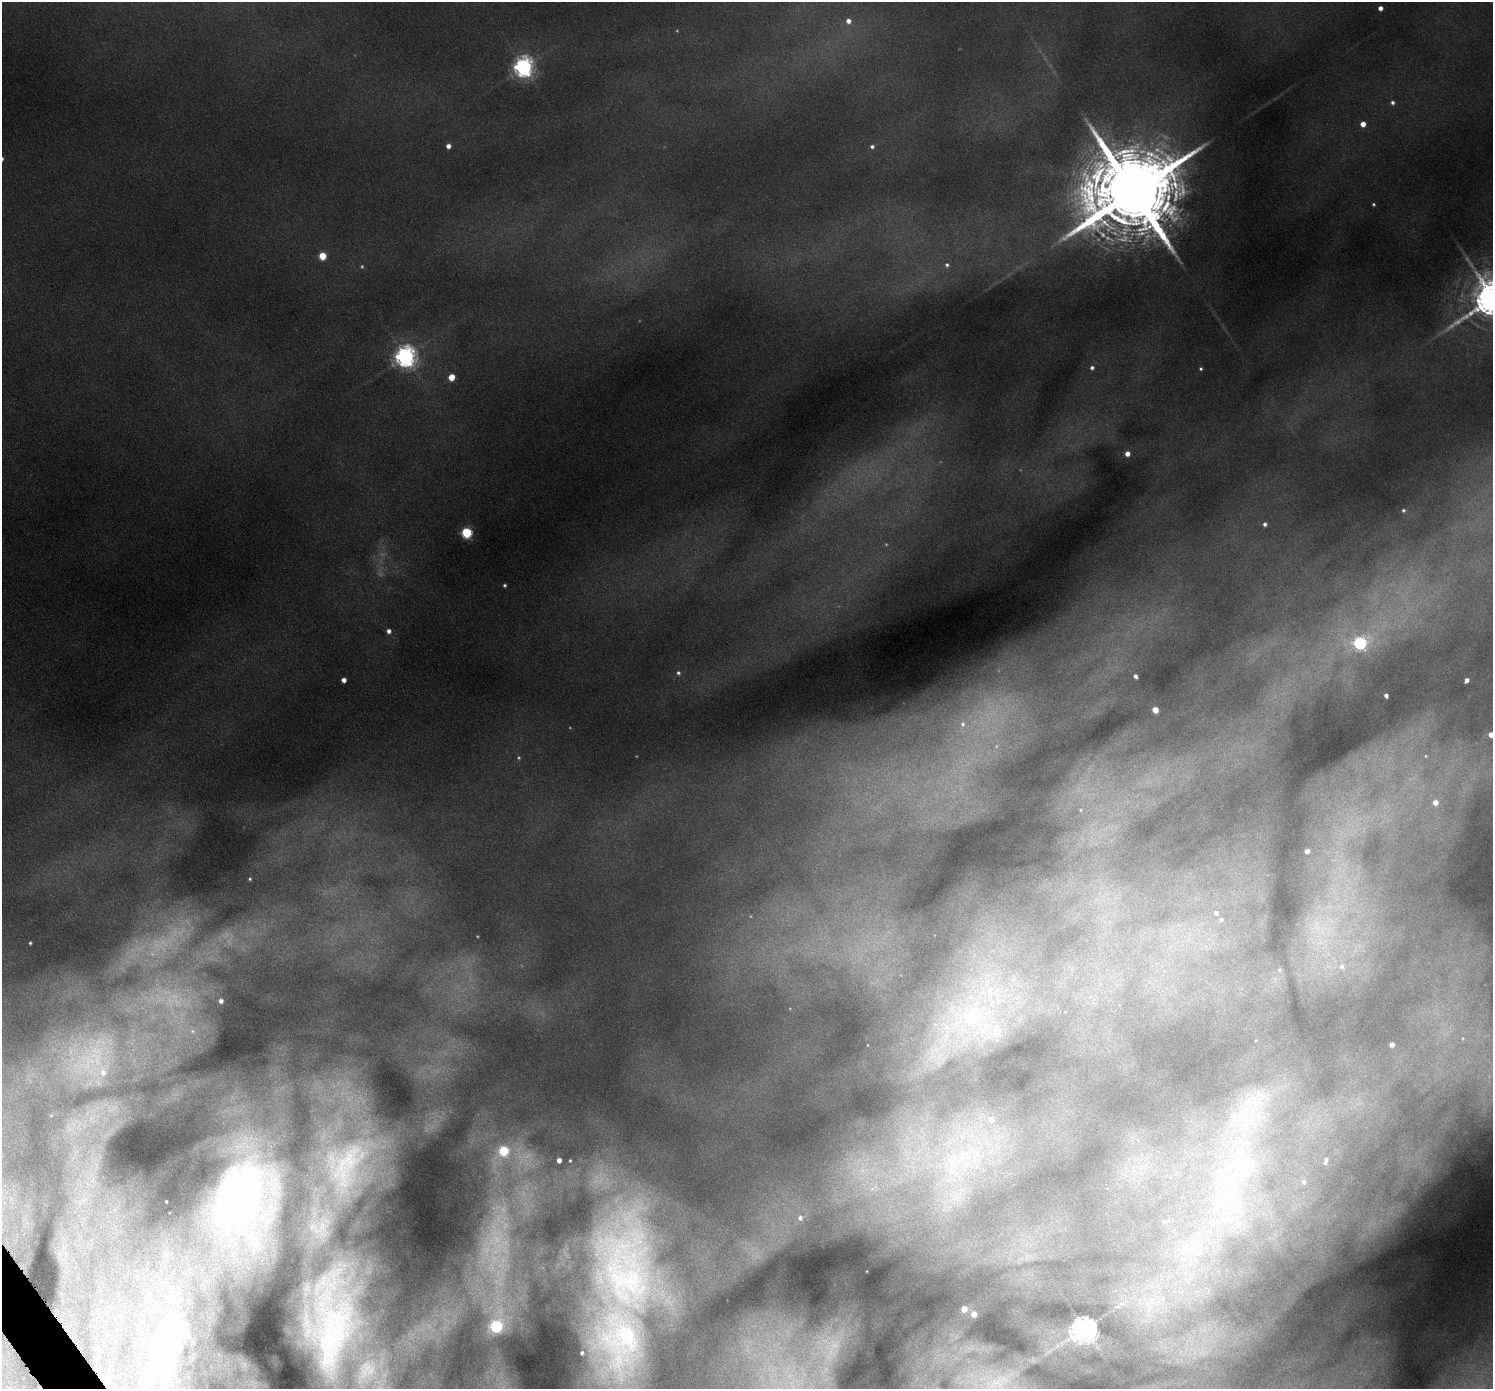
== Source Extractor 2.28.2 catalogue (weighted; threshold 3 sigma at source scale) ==
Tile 7 of 4 x 4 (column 3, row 2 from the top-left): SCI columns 2988-4478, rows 2935-4321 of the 5973 x 6009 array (HDU 1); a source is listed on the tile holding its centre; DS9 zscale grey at full resolution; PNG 1495 x 1391 px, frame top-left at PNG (2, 2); no overlay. Shown black and unused: <1% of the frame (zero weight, under 4 of 8 exposures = <1% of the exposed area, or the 3 px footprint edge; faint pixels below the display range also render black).
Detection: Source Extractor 2.28.2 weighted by HDU 2 'WHT'; one run over the whole footprint, this tile lists its part. Background 0.141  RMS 0.0091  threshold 0.037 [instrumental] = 3 sigma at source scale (4.09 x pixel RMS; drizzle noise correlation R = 1.36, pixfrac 0.8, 0.05/0.05 arcsec/px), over >= 5 px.
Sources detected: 64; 2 too faint to see at this stretch — not listed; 3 inside a brighter listed object's ellipse — not listed separately; the other 59 listed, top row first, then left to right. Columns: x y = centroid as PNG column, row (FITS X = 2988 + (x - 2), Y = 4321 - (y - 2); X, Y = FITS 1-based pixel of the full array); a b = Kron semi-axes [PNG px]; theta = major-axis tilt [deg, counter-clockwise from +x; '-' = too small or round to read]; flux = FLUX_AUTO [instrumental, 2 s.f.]
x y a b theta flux
1380 8 4 4 - 2.9
848 21 5 5 - 3.2
523 67 7 6 - 310
1392 102 5 5 - 1.7
1363 124 5 4 - 5.3
448 146 4 4 - 3.1
872 146 5 4 - 1.4
1134 191 40 18 30 14000
1374 204 4 3 - 0.76
322 256 5 5 - 15
947 265 6 5 - 1.5
405 356 7 7 - 380
1092 368 5 4 - 1.5
1201 369 4 3 - 0.85
451 377 5 4 - 10
1127 454 4 4 - 3.9
1403 510 5 4 - 1.1
1265 524 4 4 - 1.7
467 533 5 5 - 53
504 585 4 4 - 0.99
389 631 5 5 - 2.5
1360 643 6 6 - 93
678 673 5 5 - 1.2
1135 676 4 3 - 1.9
344 680 4 4 - 3.2
1467 680 4 4 - 2.5
1386 695 4 3 - 1.8
1155 710 5 4 - 8.7
963 724 7 5 22 1.9
1491 735 4 4 - 6.4
1435 802 6 6 - 5.1
1080 810 7 5 -23 1.5
1307 851 4 4 - 3.6
250 879 4 3 - 0.67
1216 913 5 5 - 1.7
1221 919 6 5 - 1.4
30 943 3 3 - 0.76
1341 966 7 7 - 2.7
971 997 9 6 -20 4.1
221 1001 4 4 - 2.2
970 1016 24 16 -14 29
1392 1045 4 4 - 3.6
103 1072 11 10 - 7.3
991 1119 7 6 - 4.1
504 1151 6 5 - 37
1326 1159 7 6 - 1.7
559 1160 4 4 - 3.3
347 1165 94 40 60 140
1304 1182 6 6 - 2.1
245 1189 65 46 47 190
800 1218 7 6 - 2.2
626 1269 126 75 -84 310
964 1309 4 4 - 6.9
974 1314 4 4 - 6
333 1322 84 32 88 200
496 1326 6 6 - 60
1084 1328 7 7 - 640
172 1340 53 34 86 69
996 1383 27 15 12 29
Isophote crosses this tile's border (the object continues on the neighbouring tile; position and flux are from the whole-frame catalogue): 2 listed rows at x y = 1491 735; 333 1322
Unlisted compact peaks at least as high as the median listed source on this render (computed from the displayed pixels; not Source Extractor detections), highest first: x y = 1480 306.